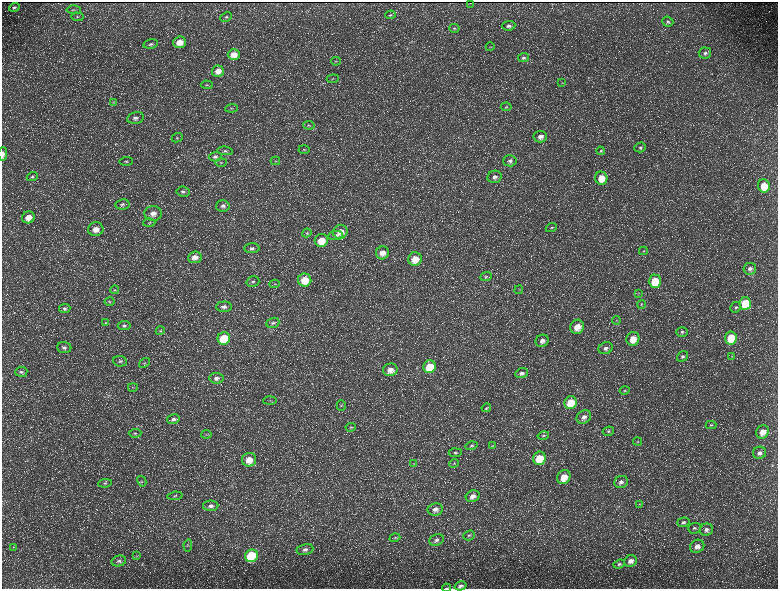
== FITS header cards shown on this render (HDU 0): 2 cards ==
NAXIS1  =                 1552 / length of data axis 1
NAXIS2  =                 1173 / length of data axis 2

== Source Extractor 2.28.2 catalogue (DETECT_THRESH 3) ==
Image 1552 x 1173 px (HDU 0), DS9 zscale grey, zoomed out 1/2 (1 PNG px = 2 x 2 image px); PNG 780 x 591 px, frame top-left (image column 1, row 1173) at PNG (2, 2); each listed source drawn as its Kron ellipse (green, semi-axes under 4 px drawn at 4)
Background 226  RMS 10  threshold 30.9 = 3 sigma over >= 5 px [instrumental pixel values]
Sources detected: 176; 31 cannot appear on this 1/2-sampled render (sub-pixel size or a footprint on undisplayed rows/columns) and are neither listed nor drawn; the other 145 listed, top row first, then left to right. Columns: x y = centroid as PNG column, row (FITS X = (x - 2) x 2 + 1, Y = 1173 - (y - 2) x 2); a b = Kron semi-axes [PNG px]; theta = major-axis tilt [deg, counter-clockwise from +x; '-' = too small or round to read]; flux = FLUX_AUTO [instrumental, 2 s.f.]
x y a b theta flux
470 3 2 1 - 750
14 7 5 3 - 3700
74 10 7 3 -2 2400
390 15 5 3 - 2500
77 17 6 3 -3 2300
226 17 6 4 27 3200
668 22 6 5 - 4700
509 26 6 4 5 6400
454 28 5 4 - 3200
179 42 6 6 - 23000
151 44 7 4 12 5200
490 47 4 3 - 1700
705 53 6 5 - 5900
234 55 6 5 - 22000
524 58 5 4 - 4200
336 61 5 3 - 2300
218 71 6 5 - 15000
333 79 6 2 5 2200
562 83 3 2 - 960
207 85 6 2 -4 2200
113 102 4 2 - 1800
506 107 5 4 - 3100
231 108 6 3 6 2500
135 118 8 5 13 8400
309 125 6 3 -10 1900
540 137 6 5 - 11000
177 138 6 4 24 3500
640 147 6 4 18 4400
304 149 5 3 - 1800
225 151 8 4 -6 4300
600 151 4 4 - 2500
3 154 7 3 89 8500
215 157 6 4 3 5700
126 161 6 3 2 3400
275 161 5 3 - 2000
510 161 6 5 - 7100
221 162 6 4 0 2700
32 177 6 4 19 3600
494 177 7 6 - 10000
601 178 6 6 - 33000
764 186 7 6 - 37000
183 192 6 5 - 5200
122 204 7 5 10 5700
223 206 6 6 - 7100
153 213 8 7 - 16000
28 217 6 6 - 21000
149 223 6 3 2 2800
551 228 6 4 25 3300
96 229 8 7 - 21000
340 232 7 7 - 21000
307 233 4 4 - 2900
335 235 7 4 9 5600
321 240 6 6 - 32000
252 248 7 5 2 6800
643 251 4 3 - 2000
382 253 7 6 - 17000
195 257 7 6 - 15000
415 259 7 6 - 30000
750 269 6 6 - 8300
486 277 6 4 20 3100
305 280 7 6 - 42000
253 281 6 5 - 4500
655 281 6 6 - 66000
274 284 5 3 - 2100
115 290 4 3 - 1900
519 290 4 3 - 1900
639 293 3 3 - 1500
109 302 5 3 - 2000
745 303 6 5 - 88000
641 304 4 3 - 1900
224 307 8 5 3 8100
736 307 5 5 - 4200
65 308 6 4 7 4200
616 320 4 4 - 2200
105 323 4 4 - 2400
273 323 7 5 20 5300
124 326 6 4 8 4800
577 327 7 6 - 25000
160 331 5 3 - 2100
682 332 6 4 1 4000
224 338 6 6 - 90000
731 338 6 5 - 73000
633 339 7 6 - 31000
542 341 7 6 - 11000
64 347 7 5 -5 6900
606 348 7 6 - 8500
682 356 6 4 38 5000
732 356 3 2 - 1200
120 361 7 5 -7 5300
145 363 6 2 35 1800
430 367 6 6 - 63000
390 370 7 6 - 16000
21 372 6 5 - 4600
522 373 6 4 21 6700
216 378 7 5 -7 8500
133 387 5 2 - 1500
624 390 5 4 - 2800
270 400 6 3 3 2100
570 403 6 6 - 52000
341 406 5 4 - 3100
486 408 5 3 - 2100
584 417 8 6 36 12000
173 419 6 4 14 5600
711 425 5 3 - 2200
351 427 5 3 - 2400
608 431 5 4 - 3800
763 432 7 6 - 22000
135 433 6 3 4 3200
206 434 5 3 - 1900
543 436 6 4 14 3600
637 441 4 3 - 1900
472 446 6 4 15 4000
492 446 3 2 - 1200
455 453 6 4 5 3900
759 453 6 6 - 9000
539 458 7 6 - 52000
249 460 7 7 - 24000
454 463 5 4 - 2500
414 464 4 3 - 1900
564 477 7 6 - 33000
142 481 5 3 - 2400
621 482 7 6 - 7800
105 483 7 4 7 3700
175 496 7 3 7 3400
473 496 7 5 21 13000
639 504 3 3 - 1300
211 506 7 5 0 8100
435 509 8 6 10 11000
683 522 6 4 16 4700
694 528 6 5 - 5000
706 530 7 6 - 7800
469 535 6 4 19 4200
395 538 5 3 - 2800
437 540 7 5 24 7200
188 545 6 2 82 1900
697 546 7 6 - 12000
14 547 3 3 - 1800
305 549 8 5 10 8000
137 556 3 2 - 1300
251 556 6 6 - 160000
119 561 7 5 13 5800
630 561 6 5 - 12000
619 564 6 4 20 3300
461 586 6 4 14 5800
446 588 4 2 - 1100
At the frame edge (FLAGS 8, measured only in part): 2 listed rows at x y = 3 154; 446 588
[31 sub-pixel or undisplayed-footprint detections neither listed nor drawn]